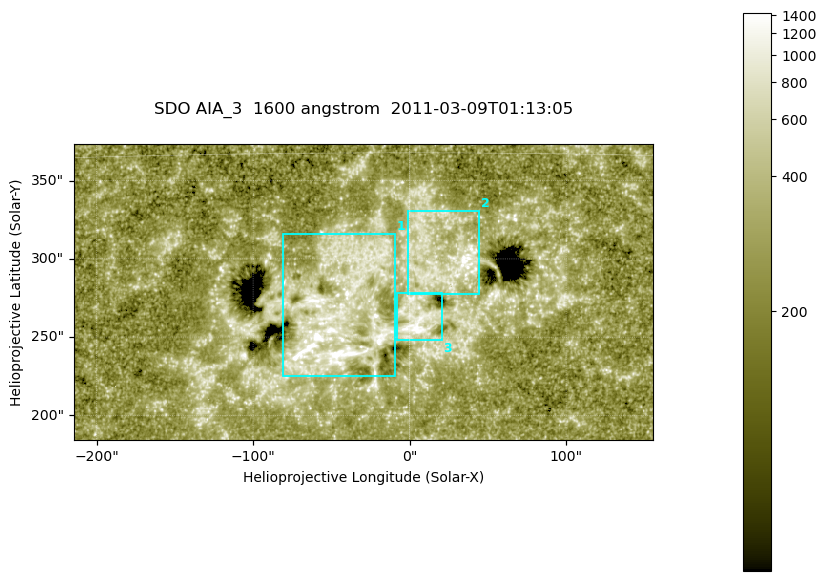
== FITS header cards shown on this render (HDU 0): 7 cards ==
TELESCOP= 'SDO     '           /
INSTRUME= 'AIA_3   '           /
WAVELNTH=                 1600 /
WAVEUNIT= 'angstrom'           /
DATE-OBS= '2011-03-09T01:13:05.120' /
CTYPE1  = 'HPLN-TAN'           /
CTYPE2  = 'HPLT-TAN'           /

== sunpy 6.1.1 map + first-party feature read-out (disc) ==
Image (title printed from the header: SDO AIA_3  1600 angstrom  2011-03-09T01:13:05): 607 x 311 px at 0.609 arcsec/px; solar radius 967 arcsec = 1586 px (partial field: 2.4% of the solar disc is inside the frame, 100% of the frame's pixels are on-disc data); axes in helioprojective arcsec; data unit not stated in the header (colour bar unlabelled)
Pointing: header CRPIX1/2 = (2052.59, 2044.23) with CRVAL1/2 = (0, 0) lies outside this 607 x 311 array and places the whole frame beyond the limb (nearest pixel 1.42 R_sun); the SolarSoft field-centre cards XCEN/YCEN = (-29.66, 278.8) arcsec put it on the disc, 1765 arcsec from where CRPIX/CRVAL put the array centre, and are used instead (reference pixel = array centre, CRVAL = XCEN/YCEN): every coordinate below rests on XCEN/YCEN
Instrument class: DISC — disc imager (sunpy class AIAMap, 1600 A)
Bright regions (active regions / flare kernels): reference = the on-disc median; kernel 5 px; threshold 5 sigma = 428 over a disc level ~260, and >= 1.15x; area >= 188 px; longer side >= 4 px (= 2.4 arcsec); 3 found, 3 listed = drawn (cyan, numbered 1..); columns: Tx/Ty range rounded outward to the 2 arcsec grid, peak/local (2 s.f.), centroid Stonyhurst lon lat
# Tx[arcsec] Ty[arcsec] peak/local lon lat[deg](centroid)
1 -82..-8 224..316 9.3 -3 +9
2 -2..46 276..332 7 +1 +11
3 -8..22 248..278 6.8 +0 +8